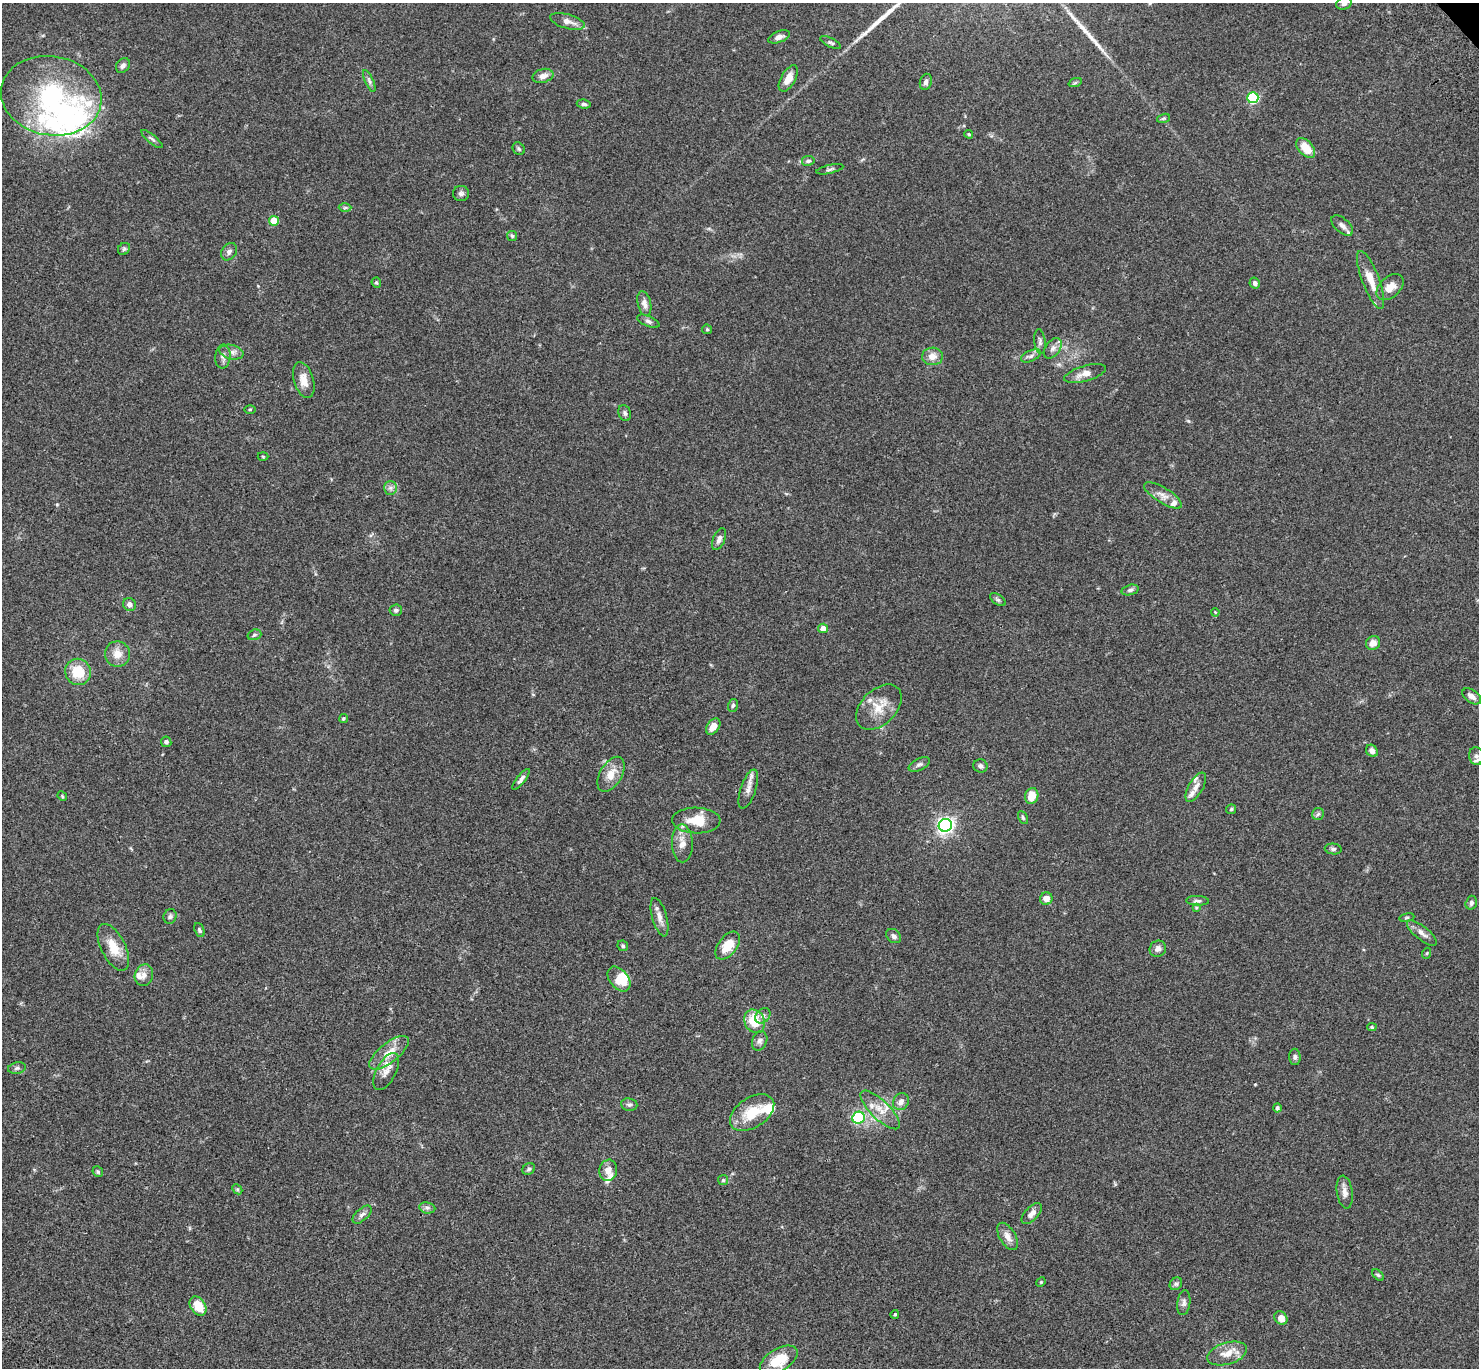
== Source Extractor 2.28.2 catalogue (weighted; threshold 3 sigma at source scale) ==
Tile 7 of 4 x 4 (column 3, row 2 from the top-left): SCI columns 3057-4533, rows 3117-4482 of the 6109 x 6091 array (HDU 1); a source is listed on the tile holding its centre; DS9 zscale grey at full resolution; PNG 1481 x 1370 px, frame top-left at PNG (2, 3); each listed source drawn as its Kron ellipse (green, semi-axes under 4 px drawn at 4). Shown black and unused: <1% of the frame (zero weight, under 3 of 4 exposures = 6% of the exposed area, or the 3 px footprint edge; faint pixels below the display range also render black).
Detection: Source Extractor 2.28.2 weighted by HDU 2 'WHT'; one run over the whole footprint, this tile lists its part. Background 0.0586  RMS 0.0052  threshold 0.0233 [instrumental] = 3 sigma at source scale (4.5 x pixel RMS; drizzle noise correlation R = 1.50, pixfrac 1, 0.05/0.05 arcsec/px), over >= 5 px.
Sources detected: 144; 2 inside a brighter object's white glare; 2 long thin detections or spike segments (spike, bleed or trail) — neither listed nor drawn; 9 inside a brighter listed object's ellipse — not listed separately; the other 131 listed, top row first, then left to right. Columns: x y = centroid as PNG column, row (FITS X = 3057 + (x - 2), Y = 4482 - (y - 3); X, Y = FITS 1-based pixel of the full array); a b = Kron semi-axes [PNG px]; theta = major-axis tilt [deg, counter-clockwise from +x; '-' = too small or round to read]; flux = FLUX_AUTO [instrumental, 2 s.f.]
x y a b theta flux
1344 4 8 6 21 1.5
567 21 18 7 -16 3.6
779 37 11 5 20 2.3
831 43 11 4 -25 1.1
123 65 8 6 50 1.6
543 76 11 6 16 3
788 78 14 7 60 5
369 81 12 4 -65 1.4
926 82 8 6 76 1.9
1075 83 7 4 19 0.72
51 96 50 39 -10 70
1253 98 5 5 - 52
584 104 7 4 -7 1.2
1163 118 7 4 19 0.71
969 134 4 3 - 0.63
152 139 13 4 -40 1.2
1306 148 12 7 -48 8.1
519 149 7 5 -47 0.94
808 161 6 5 - 1.1
830 169 14 3 12 1.1
461 193 8 7 - 1.4
345 208 6 4 1 0.83
274 221 5 4 - 12
1342 225 13 7 -41 2.5
512 236 5 5 - 0.76
124 249 7 5 45 0.86
229 252 9 7 56 1.8
1371 280 31 8 -69 8.5
376 283 5 4 - 0.81
1255 283 6 5 - 1.7
1390 287 16 10 42 5.7
644 304 12 6 -77 2.5
648 321 12 5 -23 1.4
707 329 5 4 - 0.59
1040 341 12 5 -84 1.5
1053 348 11 7 52 2.3
231 352 12 7 -12 2.4
223 356 12 7 86 2.2
932 356 10 9 - 4.1
1031 356 10 5 25 1.7
1085 374 21 7 16 4.7
304 380 18 10 -73 5.6
250 409 6 4 1 0.53
625 413 8 6 -72 1.3
263 456 5 3 - 0.44
390 488 7 6 - 1.5
1163 495 21 7 -32 4
719 539 11 6 67 2.3
1130 590 9 5 15 1.3
998 600 9 5 -36 1
129 604 7 6 - 2.3
396 610 6 5 - 1.1
1215 612 4 3 - 0.38
823 628 5 4 - 3.7
254 635 7 5 18 0.97
1373 643 7 6 - 3.4
117 654 13 12 - 5.4
78 672 13 12 - 13
1472 696 10 6 -37 2.9
733 705 6 5 - 0.97
879 707 27 17 44 9.9
343 719 5 4 - 0.7
713 727 9 6 53 5
166 742 5 5 - 1.4
1372 751 6 5 - 1.8
1476 756 9 7 -78 2
919 764 11 6 26 1.6
980 766 7 6 - 1.2
611 774 19 11 60 6.6
521 779 13 4 52 1.7
1196 787 16 7 60 3.1
748 789 20 7 71 3.6
62 796 5 4 - 0.55
1032 796 8 6 71 7.4
1231 809 5 5 - 0.75
1318 814 6 6 - 1.1
1023 817 7 4 -63 0.83
696 821 24 13 -2 10
945 825 6 6 - 150
682 843 19 10 -89 4.9
1333 849 8 5 -6 1.1
1046 899 6 6 - 3.7
1197 901 11 5 -2 1.2
1471 903 7 5 74 1.3
1196 908 4 3 - 0.51
170 916 7 6 - 1.1
660 917 20 7 -75 3.8
1407 918 7 4 9 0.71
199 930 7 4 -66 0.95
1422 933 18 6 -39 3.1
894 936 8 6 -39 1.6
623 946 5 5 - 0.95
728 946 16 9 52 9.7
113 947 25 12 -63 9.4
1158 949 8 8 - 2.2
1427 953 5 3 - 0.47
144 975 11 9 72 2.8
619 979 14 9 -51 7.7
763 1016 9 6 44 1.7
754 1021 12 10 -64 12
1372 1027 4 4 - 0.65
760 1041 10 7 66 1.8
389 1053 24 10 39 8.2
1295 1057 8 5 -89 1.2
17 1068 9 5 10 1.3
386 1071 20 9 62 5.1
901 1102 9 7 58 2.8
629 1104 8 6 -8 1.4
1277 1108 4 4 - 1
880 1110 26 9 -44 7.1
752 1113 24 15 33 15
859 1118 6 6 - 34
529 1169 6 5 - 0.98
608 1170 11 9 79 4
98 1172 5 5 - 0.8
723 1180 5 5 - 0.76
237 1189 6 4 -44 0.7
1345 1192 16 8 -81 3
427 1208 8 5 -8 1.4
1032 1214 13 6 46 2.9
362 1215 11 6 43 1.8
1008 1236 15 8 -59 3.6
1378 1275 7 4 -44 0.74
1041 1282 5 4 - 0.54
1176 1284 7 5 43 1.1
1184 1303 12 6 83 1.8
198 1306 10 7 -57 8.6
895 1314 4 3 - 0.66
1281 1318 7 6 - 3.6
1227 1354 20 11 17 6.4
779 1360 21 11 31 15
Isophote crosses this tile's border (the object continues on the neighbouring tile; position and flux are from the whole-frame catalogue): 2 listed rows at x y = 1344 4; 1472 696